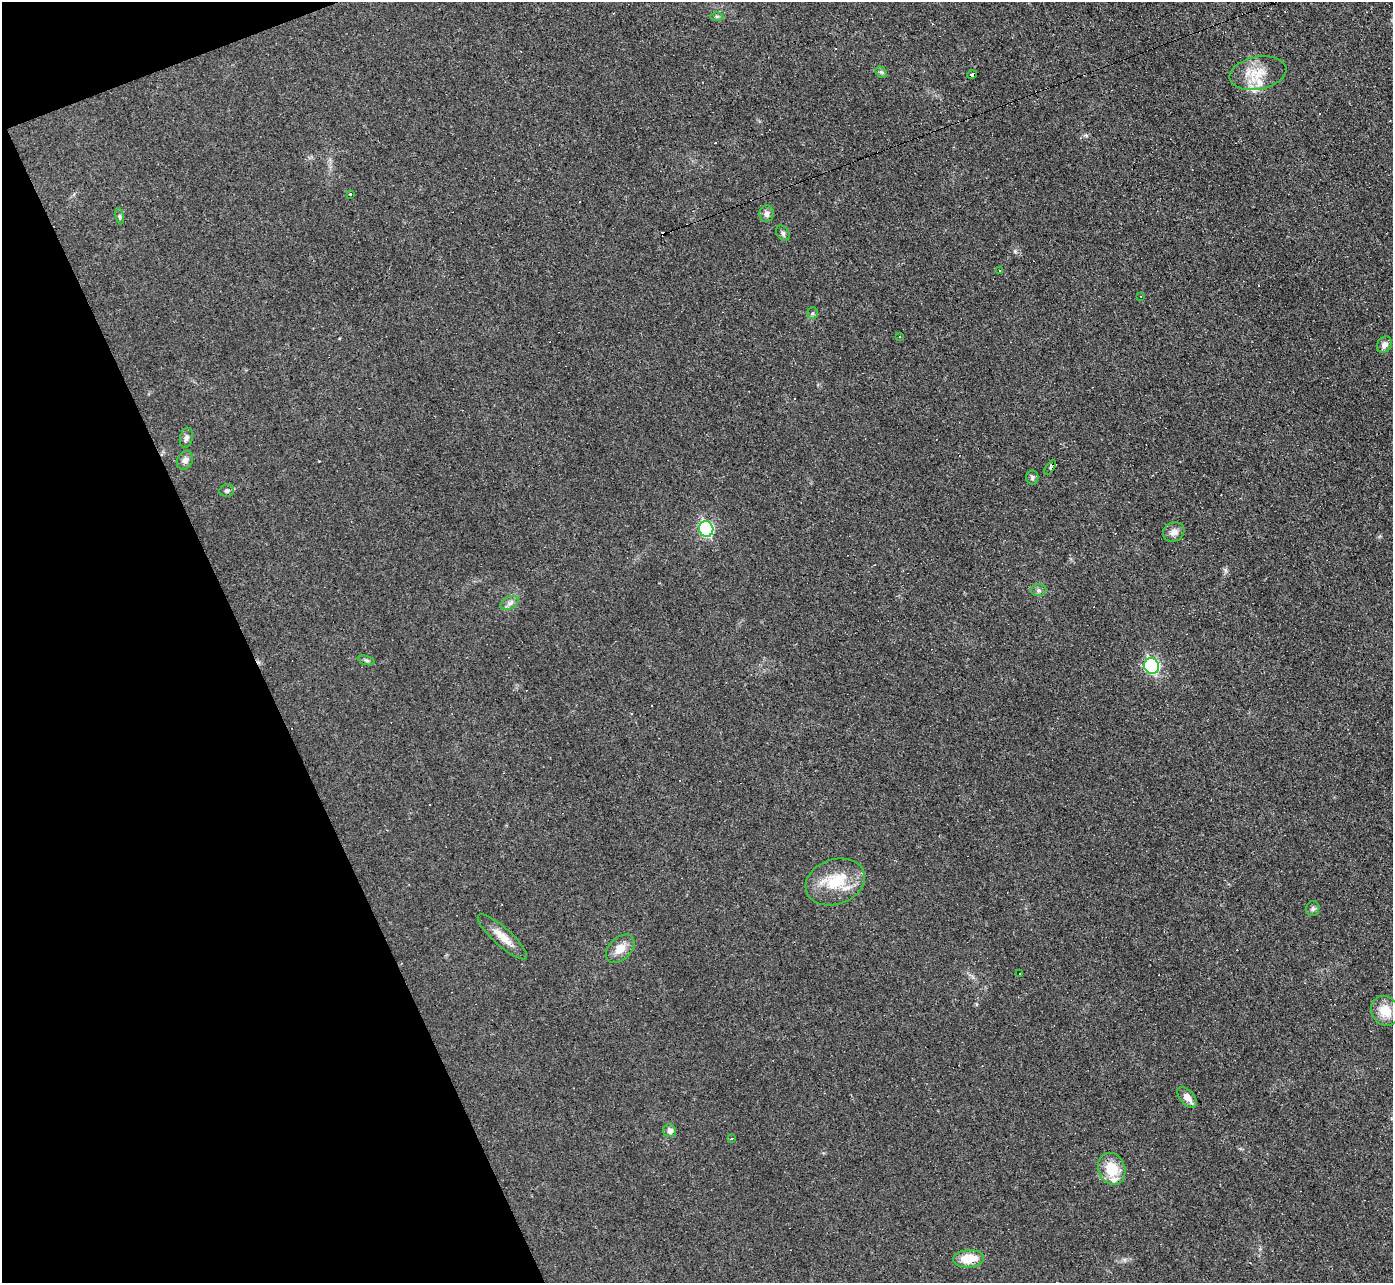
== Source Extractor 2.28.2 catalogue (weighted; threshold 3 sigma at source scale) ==
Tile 5 of 4 x 4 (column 1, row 2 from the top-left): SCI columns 1-1391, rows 2712-3992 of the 5565 x 5552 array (HDU 1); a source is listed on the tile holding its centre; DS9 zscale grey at full resolution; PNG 1395 x 1285 px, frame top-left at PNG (2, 2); each listed source drawn as its Kron ellipse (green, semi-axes under 4 px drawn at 4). Shown black and unused: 19% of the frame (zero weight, under 3 of 4 exposures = <1% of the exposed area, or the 3 px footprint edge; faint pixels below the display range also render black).
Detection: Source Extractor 2.28.2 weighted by HDU 2 'WHT'; one run over the whole footprint, this tile lists its part. Background 0.0568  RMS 0.005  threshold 0.0223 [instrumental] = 3 sigma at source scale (4.5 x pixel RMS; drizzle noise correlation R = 1.50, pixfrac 1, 0.05/0.05 arcsec/px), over >= 5 px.
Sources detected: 47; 10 cosmic-ray / hot-pixel residue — neither listed nor drawn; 2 inside a brighter listed object's ellipse — not listed separately; the other 35 listed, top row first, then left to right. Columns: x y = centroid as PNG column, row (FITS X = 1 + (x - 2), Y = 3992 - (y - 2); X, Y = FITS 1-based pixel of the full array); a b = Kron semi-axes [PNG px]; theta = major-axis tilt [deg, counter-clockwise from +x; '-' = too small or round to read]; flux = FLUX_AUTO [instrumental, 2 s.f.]
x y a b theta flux
717 16 6 4 -1 0.74
881 72 6 5 - 0.92
1258 73 29 16 11 12
972 75 5 4 - 11
351 194 3 3 - 5.3
766 214 8 7 - 2
120 216 8 4 -81 0.9
783 233 8 6 -53 1.3
999 270 3 3 - 0.76
1141 296 3 2 - 0.3
812 313 6 5 - 0.9
899 336 3 2 - 0.51
1384 345 9 7 55 2.7
186 438 10 6 77 1.8
185 460 9 7 62 2.3
1050 467 8 4 56 1.3
1032 477 7 6 - 1.1
227 491 7 6 - 1.1
706 529 8 7 - 61
1174 532 11 9 26 3.2
1039 590 8 6 -1 1.3
510 603 10 6 26 2.1
366 660 8 3 -19 0.85
1152 666 8 7 - 70
835 882 30 22 19 19
1313 909 7 6 - 1.3
502 937 32 9 -42 6.9
620 949 17 11 45 6.1
1020 973 2 2 - 0.52
1385 1011 15 13 -58 9.1
1187 1097 12 7 -49 4.3
670 1131 6 6 - 2.5
731 1139 3 2 - 0.79
1112 1169 16 13 -69 13
969 1259 15 8 4 12
Overlapping masked pixels (flux is a lower limit): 1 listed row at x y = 972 75
Unlisted compact peaks at least as high as the median listed source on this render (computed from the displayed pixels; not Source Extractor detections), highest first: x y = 1015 251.